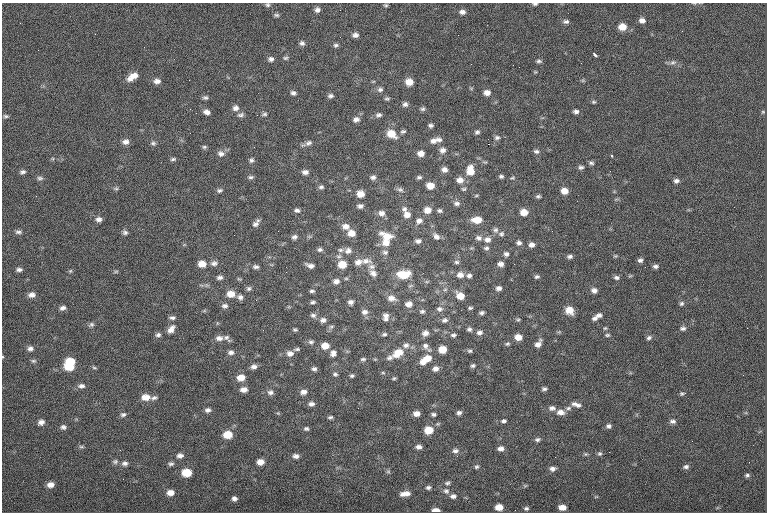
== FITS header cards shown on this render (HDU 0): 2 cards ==
NAXIS1  =                  765
NAXIS2  =                  510

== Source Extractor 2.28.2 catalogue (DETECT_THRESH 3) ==
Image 765 x 510 px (HDU 0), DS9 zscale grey, 1 PNG px = 1 image px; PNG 769 x 514 px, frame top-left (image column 1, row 510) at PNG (2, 3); no overlay
Background -0.623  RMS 8.1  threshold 24.2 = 3 sigma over >= 5 px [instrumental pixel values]
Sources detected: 297; all 297 listed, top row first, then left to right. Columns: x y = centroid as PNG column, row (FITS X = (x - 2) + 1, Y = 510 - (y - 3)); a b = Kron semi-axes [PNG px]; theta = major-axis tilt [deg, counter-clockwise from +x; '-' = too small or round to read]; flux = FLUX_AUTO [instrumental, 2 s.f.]
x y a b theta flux
535 4 6 4 6 920
268 5 6 6 - 1100
386 5 5 4 - 830
317 10 7 6 - 2000
462 12 8 6 -6 2100
276 15 7 5 -2 1000
642 20 7 5 -17 2400
566 22 7 5 0 1400
622 27 7 6 - 6800
682 31 3 2 - 630
355 35 7 6 - 2100
302 43 7 5 -12 1500
336 45 6 5 - 1200
144 47 2 2 - 380
38 50 2 2 - 1100
595 54 5 3 - 1100
285 58 7 5 2 990
271 59 7 6 - 1800
539 61 7 5 -13 1200
673 62 9 6 4 1700
519 67 2 2 - 200
535 72 5 4 - 520
132 77 13 6 33 5400
157 81 8 6 2 2600
409 82 7 6 - 6200
380 89 7 6 - 1600
293 93 6 5 - 1600
487 93 7 6 - 3000
330 96 7 5 9 1500
205 97 7 5 -1 1200
387 99 6 4 0 940
594 102 6 4 0 770
405 104 7 6 - 1600
235 108 8 7 - 2300
190 109 3 2 - 540
423 109 6 5 - 1100
576 111 6 5 - 1600
207 112 7 5 -19 2500
763 112 5 4 - 540
264 114 7 4 7 1100
240 115 9 5 12 1400
378 115 8 6 12 1600
6 116 6 4 -1 940
356 119 9 7 15 2300
431 125 5 4 - 1300
403 131 7 5 9 1000
477 132 7 5 25 1200
391 134 10 7 -31 8500
497 138 7 6 - 1500
439 139 9 5 -22 1800
433 141 10 8 20 2700
125 142 8 7 - 2700
153 143 7 7 - 1300
308 143 11 7 28 2200
488 144 2 2 - 4100
204 147 6 5 - 910
442 150 8 7 - 2400
536 151 7 6 - 1500
421 153 7 5 2 3600
221 154 10 8 -8 2500
612 156 3 2 - 890
173 159 7 4 8 1000
251 160 7 6 - 1400
591 163 7 5 -11 1100
581 167 6 5 - 1300
444 170 7 6 - 2300
470 171 11 8 -88 7400
22 172 6 4 20 1300
305 172 7 5 -1 2300
501 176 5 4 - 1100
251 177 8 4 0 1100
373 177 7 5 15 1700
419 177 6 4 7 1100
40 178 9 5 -7 1300
460 180 8 7 - 3800
676 181 6 5 - 1700
430 186 6 5 - 6000
321 187 7 5 8 1300
116 189 6 4 -1 830
464 189 6 5 - 850
219 190 7 5 13 1200
400 190 9 6 -18 1500
564 191 7 6 - 4700
360 194 7 6 - 5500
476 196 5 3 - 560
538 196 7 5 1 1000
457 203 8 6 1 1700
360 206 7 5 0 1700
404 209 7 7 - 1800
297 210 8 6 -17 1500
427 210 8 7 - 4700
440 211 6 5 - 1100
524 212 7 6 - 5900
382 213 9 7 -21 2700
407 215 8 7 - 3400
99 219 7 6 - 2100
477 220 9 6 -1 7400
419 221 7 6 - 2600
255 224 9 7 29 2000
345 226 9 7 -13 3500
496 230 7 7 - 1500
18 232 9 5 0 1400
125 232 7 6 - 1400
351 233 8 6 -9 4800
501 234 7 6 - 1300
234 235 2 2 - 1100
436 236 10 6 -43 2400
294 237 6 5 - 1600
387 237 15 8 -25 8100
479 238 8 6 -18 1800
487 239 9 7 -7 2600
418 241 7 5 0 1700
386 243 10 8 -7 4600
519 243 6 5 - 1600
531 245 6 5 - 2300
486 248 6 5 - 1200
320 250 7 5 12 1300
340 250 8 6 0 1300
348 251 9 8 - 2700
385 252 8 7 - 1600
506 254 6 6 - 1600
356 256 2 2 - 1100
570 256 6 5 - 1500
615 256 5 4 - 610
640 260 6 5 - 1500
366 261 16 8 -1 4100
358 262 9 7 20 3300
456 262 7 5 -1 1100
214 263 9 6 12 2000
202 264 8 6 -10 5600
342 264 8 7 - 8300
500 264 6 4 -10 2300
514 264 2 2 - 1900
310 266 8 4 -17 2300
655 266 7 5 -5 1500
256 267 7 5 -6 1400
371 267 9 7 3 1900
645 267 2 2 - 1000
19 270 7 5 0 1600
70 271 5 4 - 640
116 272 8 4 9 650
286 272 2 2 - 3800
373 273 10 8 -39 2700
404 274 13 8 5 13000
460 275 8 7 - 3200
469 276 7 5 11 1500
630 276 6 4 18 620
220 277 7 5 10 1600
537 277 6 4 15 1100
616 277 7 5 0 1400
346 278 6 4 0 690
239 279 6 3 -18 610
336 281 8 6 5 2500
248 288 7 6 - 1200
499 288 6 5 - 1800
594 290 7 6 - 2300
312 291 6 3 1 1100
231 294 9 7 -6 5600
32 295 8 6 8 2800
460 296 7 6 - 6600
240 297 7 6 - 1800
392 298 11 7 -12 3400
256 300 3 2 - 360
313 302 5 4 - 1100
351 302 5 5 - 1900
681 303 7 6 - 1200
409 304 8 6 3 3300
225 306 8 6 -4 1700
63 308 7 5 15 1900
470 308 5 3 - 830
439 309 8 7 - 1800
569 310 8 7 - 6700
422 311 7 5 13 1100
364 312 8 7 - 2200
482 313 5 3 - 1200
313 315 7 6 - 1500
599 315 8 5 9 1900
386 317 10 7 89 2600
172 318 7 5 -3 1400
594 318 7 5 5 1400
518 319 5 5 - 790
323 320 7 6 - 2000
445 320 8 6 20 1600
91 325 8 6 28 1300
331 327 8 5 29 1100
605 328 6 4 41 710
683 328 8 6 9 1500
171 329 12 7 54 3300
469 329 6 5 - 1300
295 330 5 4 - 840
479 332 8 6 8 2000
425 333 7 6 - 2700
384 334 6 4 14 980
158 335 7 6 - 1400
453 335 7 5 1 1200
607 335 7 4 1 900
518 337 7 5 -6 5400
219 338 9 7 -2 2500
227 338 10 6 -43 1700
649 338 7 6 - 1400
311 342 8 6 12 1400
507 344 7 5 19 920
538 344 9 6 56 3100
406 345 9 7 18 2200
325 346 8 6 -2 5500
425 346 11 7 -53 2500
30 348 8 6 9 1900
297 349 8 4 4 1100
442 349 6 6 - 8300
470 351 7 5 -11 980
231 352 8 6 0 1900
290 353 9 7 0 2900
333 353 9 7 72 2300
398 353 13 8 31 8400
2 357 4 3 - 440
390 358 9 6 15 1700
427 358 9 7 2 5700
363 359 7 4 1 1000
33 361 7 5 12 1000
70 361 9 6 -2 11000
423 362 7 5 5 3100
473 366 6 5 - 1100
69 367 9 6 -3 11000
254 367 7 6 - 2100
94 368 7 3 -9 800
314 369 6 5 - 1500
435 369 7 5 9 2400
383 373 5 3 - 590
335 374 6 5 - 1100
352 376 5 4 - 980
241 378 8 7 - 5500
394 378 5 4 - 740
81 386 9 6 2 2000
544 389 6 4 2 1300
244 390 8 6 3 3200
270 392 8 7 - 1900
304 392 8 6 7 2500
682 393 5 5 - 840
685 393 3 2 - 870
146 397 10 7 2 5100
154 398 8 5 14 1300
311 404 7 6 - 1900
576 404 13 6 -19 2600
552 408 9 6 2 2100
568 408 8 5 11 1400
208 410 7 5 5 1900
560 412 10 6 -5 3300
278 413 4 4 - 550
459 413 6 5 - 1500
416 414 6 5 - 3200
434 414 5 4 - 1100
123 415 7 5 21 1300
330 417 5 4 - 950
504 421 7 5 11 1200
672 421 7 5 -4 1600
41 422 7 6 - 2200
38 425 3 2 - 600
608 426 6 5 - 1600
63 427 7 6 - 1500
306 428 6 4 -3 1100
429 430 7 6 - 9600
228 435 8 6 2 9700
537 440 7 5 7 1300
692 441 2 2 - 1500
81 447 8 4 -1 910
419 447 6 4 3 1900
501 449 7 5 3 2400
455 451 9 7 10 2200
586 454 6 5 - 820
600 454 6 6 - 1000
180 455 8 6 4 2100
296 456 7 5 -1 2100
115 462 8 6 2 1400
260 462 7 5 0 4100
125 463 8 6 7 1800
171 464 7 5 -1 1300
476 467 6 5 - 920
686 467 7 5 11 1600
552 469 7 5 11 2000
187 472 7 6 - 12000
388 472 6 4 0 780
747 475 6 5 - 1100
123 479 2 2 - 380
447 483 7 5 9 1100
50 485 7 6 - 3200
525 486 6 4 0 630
428 487 7 5 12 1200
446 491 9 7 -24 1900
170 493 7 6 - 3900
405 494 11 5 7 3700
453 496 7 5 4 1800
596 497 6 3 19 470
234 498 5 5 - 1700
499 507 6 5 - 6100
562 507 7 5 -5 3700
526 508 5 4 - 990
436 510 6 4 -1 3900
At the frame edge (FLAGS 8, measured only in part): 4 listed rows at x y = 535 4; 268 5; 2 357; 436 510